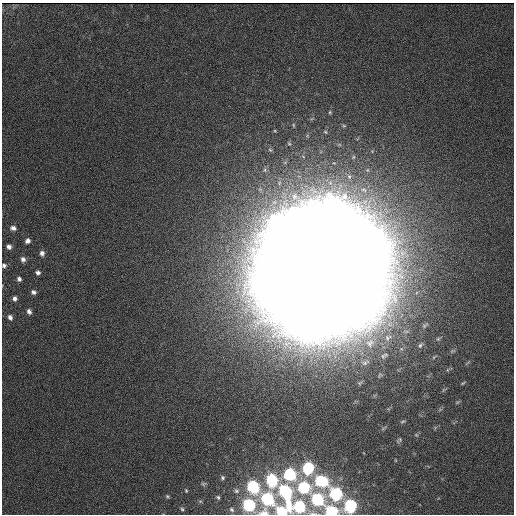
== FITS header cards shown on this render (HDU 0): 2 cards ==
NAXIS1  = 512
NAXIS2  = 512

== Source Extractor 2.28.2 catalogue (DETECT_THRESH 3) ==
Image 512 x 512 px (HDU 0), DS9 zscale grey, 1 PNG px = 1 image px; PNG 516 x 516 px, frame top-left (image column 1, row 512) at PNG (2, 3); no overlay
Background 34100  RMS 5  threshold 15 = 3 sigma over >= 5 px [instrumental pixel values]
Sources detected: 99; all 99 listed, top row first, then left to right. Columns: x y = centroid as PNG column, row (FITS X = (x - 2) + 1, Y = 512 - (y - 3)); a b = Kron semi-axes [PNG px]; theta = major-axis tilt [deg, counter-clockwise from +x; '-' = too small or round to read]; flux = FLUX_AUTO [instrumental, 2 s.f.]
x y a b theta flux
330 112 5 3 - 360
293 125 5 3 - 290
344 126 5 3 - 290
325 132 4 4 - 300
270 150 6 4 -42 380
353 157 5 3 - 270
363 190 13 9 -18 3300
274 202 14 8 32 3400
334 210 12 10 74 380000
316 216 12 9 -81 360000
298 223 12 8 -67 370000
348 223 14 10 37 370000
13 228 8 6 -10 1400
279 229 12 10 -53 380000
330 230 8 8 - 390000
312 235 31 9 -76 430000
362 236 13 9 56 390000
27 241 6 5 - 1400
293 241 10 9 - 390000
343 242 9 9 - 350000
9 247 6 6 - 1200
275 247 13 9 -18 380000
376 248 15 15 - 370000
325 249 10 9 - 240000
42 253 7 6 - 1300
308 254 8 7 - 250000
358 254 9 9 - 350000
23 259 7 6 - 1400
289 260 10 9 - 350000
338 260 12 10 14 260000
4 265 6 5 - 880
269 267 14 10 -15 370000
372 268 13 9 -16 340000
38 272 4 4 - 1200
303 274 11 9 23 240000
353 274 9 8 - 320000
19 279 5 5 - 1100
284 280 11 10 - 320000
335 281 13 10 -43 260000
265 287 16 13 28 290000
316 287 14 11 76 260000
368 287 18 10 -14 360000
33 292 6 5 - 1100
298 294 10 9 - 320000
349 294 9 9 - 350000
15 298 5 5 - 1200
279 300 16 10 38 220000
331 300 12 10 -62 340000
312 306 9 9 - 350000
363 307 17 13 -51 350000
29 311 6 5 - 1200
293 313 19 12 38 370000
345 313 16 9 -73 350000
10 317 6 5 - 1200
326 319 13 9 -52 360000
425 325 11 5 38 860
307 326 18 14 -67 370000
388 338 13 9 31 3300
438 339 6 5 - 560
370 343 17 14 29 7200
420 345 10 6 44 1000
401 349 6 4 17 620
452 351 9 5 26 650
383 356 9 7 -59 1400
434 357 9 4 38 570
365 362 14 8 19 2300
447 370 6 4 71 420
380 375 8 5 49 680
360 383 7 5 23 630
463 383 6 3 35 370
444 390 7 4 45 480
457 402 6 4 2 460
403 421 8 4 8 500
383 428 10 2 36 470
399 440 9 5 41 630
308 468 7 6 - 36000
290 474 8 8 - 35000
222 478 5 5 - 580
272 480 8 6 -72 35000
322 481 8 7 - 35000
203 484 6 5 - 530
253 486 8 7 - 34000
304 487 7 7 - 40000
186 491 4 3 - 330
236 491 8 7 - 980
286 493 19 8 -75 43000
336 494 8 8 - 39000
167 496 5 4 - 420
218 497 5 4 - 540
267 499 11 8 -89 42000
317 500 9 8 - 37000
200 501 5 3 - 350
249 505 10 7 -36 38000
299 506 9 8 - 26000
350 506 8 7 - 37000
182 509 4 4 - 450
232 510 8 6 -45 800
282 512 7 5 -23 26000
331 512 7 6 - 33000
At the frame edge (FLAGS 8, measured only in part): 3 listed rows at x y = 4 265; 282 512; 331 512